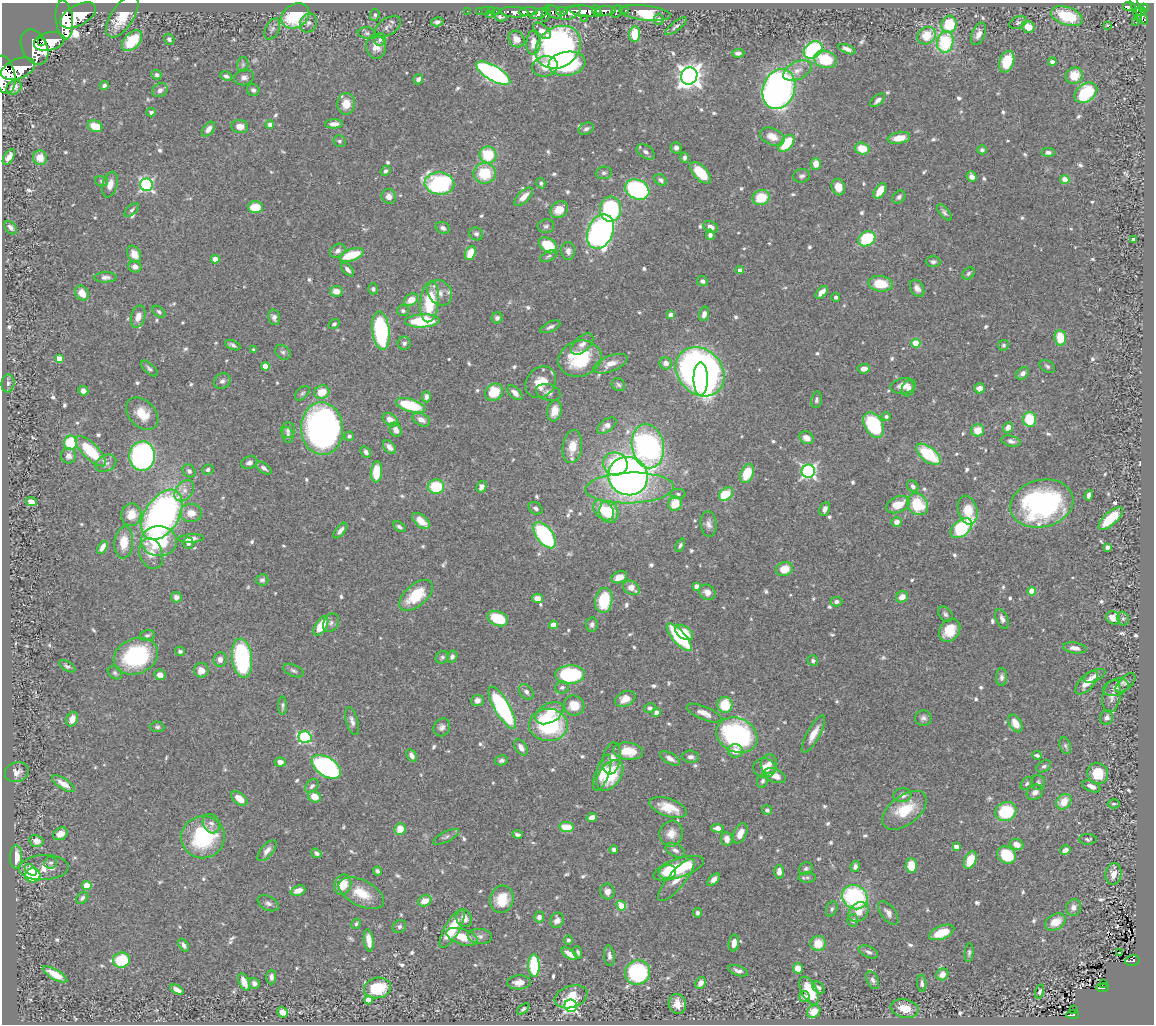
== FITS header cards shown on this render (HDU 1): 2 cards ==
NAXIS1  =                 1152
NAXIS2  =                 1022

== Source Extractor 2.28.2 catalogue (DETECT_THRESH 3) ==
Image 1152 x 1022 px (HDU 1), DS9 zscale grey, 1 PNG px = 1 image px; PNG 1156 x 1026 px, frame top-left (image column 1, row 1022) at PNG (2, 3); each listed source drawn as its Kron ellipse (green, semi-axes under 4 px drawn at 4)
Background 0.646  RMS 0.023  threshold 0.0693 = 3 sigma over >= 5 px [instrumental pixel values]
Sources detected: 750; of the 750, the 500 brightest by FLUX_AUTO listed and drawn (250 fainter detections omitted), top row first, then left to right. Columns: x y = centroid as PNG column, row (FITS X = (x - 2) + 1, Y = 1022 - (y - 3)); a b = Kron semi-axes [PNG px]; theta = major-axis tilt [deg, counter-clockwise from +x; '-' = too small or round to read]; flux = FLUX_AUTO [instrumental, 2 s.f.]
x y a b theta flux
1129 6 6 4 -8 110
1136 8 15 4 -72 180
1144 8 5 4 - 160
467 11 2 2 - 6.5
479 11 2 2 - 7.6
485 11 2 2 - 15
492 11 3 3 - 19
496 11 3 2 - 22
562 11 6 3 1 170
584 11 14 5 -8 2400
597 11 6 3 -65 500
605 11 10 4 4 980
616 11 6 5 - 250
625 11 3 3 - 170
1141 11 5 4 - 210
514 12 14 5 -3 1000
528 12 9 4 3 1100
553 12 9 5 -28 590
570 13 11 6 25 930
645 13 26 7 -7 190
539 14 9 4 22 480
546 14 8 3 76 240
78 15 19 10 28 4100
375 15 6 4 85 4.4
489 15 4 3 - 74
295 16 15 11 33 120
1067 16 16 9 -19 66
1142 16 9 4 -61 290
122 17 24 11 57 40
500 17 6 4 -9 4.2
584 18 3 2 - 5
659 19 5 5 - 4.7
64 20 19 8 -84 3900
437 22 6 4 15 4.9
1136 22 3 2 - 15
308 23 10 8 60 7.3
1018 23 9 6 21 4.2
949 24 9 7 72 58
1108 25 3 3 - 46
676 26 13 4 38 4.9
387 27 15 8 34 8.8
1028 27 6 6 - 24
272 29 11 6 63 6
542 31 10 6 -39 13
367 33 9 6 -7 4.1
635 34 8 5 87 45
979 34 12 6 67 11
927 36 9 8 - 38
169 39 6 5 - 4
380 39 6 5 - 4.3
516 39 9 7 -52 14
49 41 15 9 13 2500
132 41 12 7 47 59
41 42 3 3 - 640
945 42 11 8 79 100
533 43 12 7 87 20
34 47 18 12 -64 3000
376 47 12 10 -83 14
558 47 24 20 36 570
847 49 9 4 -22 8
813 50 10 7 38 160
738 53 6 4 5 5.6
825 59 11 8 -15 60
1007 62 11 7 70 55
1052 62 4 4 - 5.2
243 64 7 5 90 3.7
567 64 18 12 8 180
545 66 13 10 15 22
18 69 18 10 21 2600
797 71 15 8 27 14
493 73 19 7 -30 410
5 75 19 10 -79 3200
157 75 5 4 - 4.5
226 76 6 4 -27 4.6
689 76 9 8 - 1500
1074 76 9 8 - 29
244 77 10 7 15 7.9
418 79 5 4 - 5.8
104 85 5 3 - 4.3
14 87 8 6 36 9.9
779 89 20 16 70 660
160 90 8 6 37 7
253 90 6 6 - 5.1
1086 93 12 8 37 94
878 100 9 5 41 6.2
346 104 11 9 86 21
151 112 4 4 - 4.1
334 124 9 4 2 8.5
270 125 4 4 - 11
95 126 7 5 -22 34
240 127 8 6 -6 13
208 129 8 5 53 9.7
586 129 8 5 24 5.5
772 137 13 8 -24 19
899 138 11 5 9 23
339 141 6 6 - 3.3
786 143 10 6 49 65
676 148 6 5 - 6
862 149 7 6 - 33
982 150 5 4 - 4.4
646 152 10 6 -35 6
1048 152 6 4 0 5.3
488 155 8 8 - 62
9 157 9 5 57 11
40 158 7 7 - 22
685 158 5 4 - 6
816 164 6 5 - 18
385 171 5 4 - 3.8
485 173 11 10 - 62
604 173 8 6 6 4.3
701 173 13 7 -47 46
802 176 8 6 12 4.7
972 177 5 4 - 8.3
661 180 7 5 -43 5
1065 180 4 4 - 34
101 181 6 5 - 3.4
439 183 15 11 -5 240
541 183 5 4 - 3.6
110 185 13 7 74 14
146 185 6 6 - 330
838 187 8 6 -77 19
637 189 13 9 -24 180
880 191 8 5 57 24
389 196 7 7 - 10
524 197 12 5 44 15
899 197 7 5 43 5
761 198 9 7 19 45
255 207 7 6 - 37
610 209 12 10 87 170
132 210 9 4 43 3.6
559 210 9 7 34 20
944 213 10 4 -49 4.5
546 226 8 7 - 4.5
711 227 7 5 -33 10
11 228 8 5 -49 5.6
443 228 7 5 -27 5.9
600 232 18 12 65 540
476 234 7 6 - 4.4
710 235 5 4 - 7
867 239 9 7 30 91
1133 239 4 3 - 3.4
548 245 10 6 -34 57
338 251 8 6 35 7.2
568 251 9 7 -85 8.1
470 253 7 5 68 31
134 254 9 6 -61 18
351 255 13 5 18 59
549 256 9 4 26 4.3
215 259 4 4 - 23
933 262 7 5 -1 4.8
135 267 6 5 - 9.1
347 270 8 4 -46 6.1
740 270 4 4 - 7.2
968 273 7 5 46 3.4
105 277 11 5 2 6.5
702 281 5 5 - 5.1
880 284 12 8 -6 43
917 288 9 6 -58 9.3
373 289 5 5 - 3.4
336 291 6 5 - 14
822 292 7 4 47 14
82 293 8 6 -55 17
440 293 14 11 -50 17
836 297 4 4 - 3.9
411 300 7 5 32 18
430 302 20 9 84 80
403 311 6 5 - 3.7
159 312 7 4 -40 3.5
704 314 7 5 74 7.9
671 315 4 4 - 15
138 317 11 7 73 14
274 317 8 5 -76 5.8
497 318 5 5 - 5
422 321 17 6 3 96
334 324 6 5 - 3.6
550 327 11 5 25 5.2
381 331 19 8 -83 210
1060 338 8 6 -82 37
404 343 6 6 - 4.9
916 343 4 4 - 56
582 344 13 7 43 10
233 345 8 4 -25 4.7
1003 345 5 5 - 3.4
254 350 4 3 - 3.5
283 352 8 6 -43 4.4
59 359 4 4 - 20
580 359 22 17 16 110
666 363 6 6 - 9.7
611 364 18 7 21 16
265 366 4 4 - 33
1047 366 8 5 -33 3.6
149 368 10 5 -43 4.2
864 369 6 4 6 11
700 372 27 22 -46 850
1023 373 7 5 41 6.3
701 379 17 7 -90 280
222 381 8 7 - 5.7
541 382 17 14 49 28
8 383 9 6 84 5.5
618 385 7 6 - 3.7
903 386 13 7 8 15
908 388 8 6 72 8.7
979 388 5 5 - 12
83 391 5 4 - 8.8
322 392 8 6 22 26
494 392 9 8 - 47
548 392 12 8 -16 8.8
302 393 9 5 45 3.7
515 393 9 5 -44 11
426 397 6 4 -90 6.8
816 400 8 5 79 3.6
410 405 15 6 -17 80
554 411 11 7 80 19
142 414 19 13 -45 30
886 416 4 4 - 3.5
1030 419 7 6 - 53
390 420 8 6 -35 15
421 420 9 6 -28 12
874 425 14 9 -59 130
607 426 11 6 37 9.8
1008 428 5 4 - 13
322 429 26 21 -86 600
288 430 8 7 - 6.5
396 430 7 5 -63 9.1
978 430 6 6 - 26
288 435 8 5 -77 4.2
349 436 5 4 - 4.3
806 438 7 6 - 12
1011 441 9 5 -15 6.1
71 443 7 6 - 73
648 446 22 16 -80 430
389 447 8 5 -47 8
572 447 16 9 81 27
91 451 20 7 -45 83
366 452 6 4 -57 6
928 454 14 7 -38 91
68 456 8 7 - 8.6
142 456 14 13 - 390
106 463 11 8 27 7.4
249 463 8 6 22 6.6
615 464 12 11 - 56
264 468 9 5 -36 6
208 470 6 5 - 4.1
189 471 7 6 - 5
808 471 6 6 - 390
376 472 10 5 85 42
747 473 10 6 68 48
628 476 20 19 - 690
913 486 6 5 - 5.4
436 487 8 7 - 70
481 487 6 4 58 6.9
630 488 44 15 2 220
184 491 12 8 51 11
678 494 7 5 0 3.5
726 494 8 5 40 62
1089 495 5 4 - 5.9
31 502 5 4 - 9.4
1042 503 32 23 13 300
675 504 7 6 - 34
917 504 12 9 -51 69
898 505 12 8 23 32
536 508 8 5 -32 4.2
825 509 7 5 67 7.9
604 510 12 8 -47 31
968 510 14 9 -75 35
609 512 11 9 -73 57
191 513 11 9 -6 17
131 515 11 10 - 24
162 515 27 17 58 550
1111 518 15 6 42 54
421 521 10 5 -40 19
896 522 5 5 - 9.1
709 524 13 8 -84 9.1
399 527 7 4 -35 4
961 528 12 7 39 140
340 530 9 4 51 7
544 535 15 8 -54 180
191 538 12 4 3 9.2
159 541 18 15 -4 130
124 542 16 9 85 28
188 543 6 5 - 6.8
680 545 7 4 64 3.5
102 547 7 4 59 11
1107 547 4 4 - 9.9
151 554 16 11 -72 20
784 569 8 7 - 28
619 577 8 5 20 15
262 580 6 5 - 4.4
697 586 4 4 - 17
631 588 9 6 -32 15
1032 591 4 4 - 43
707 592 9 7 -32 12
416 595 20 11 41 61
176 597 5 5 - 7.5
902 597 6 5 - 14
537 598 5 5 - 12
604 600 13 8 80 63
836 602 6 5 - 4.5
945 614 8 6 -50 4.2
1113 618 7 6 - 15
498 619 11 7 -24 65
1002 619 10 6 -66 6.3
1123 619 7 5 -75 3.7
331 623 10 7 60 6.1
592 624 7 6 - 5.5
553 625 4 4 - 27
321 626 11 5 58 38
950 630 12 9 54 30
684 632 10 6 -36 29
147 635 7 5 16 4.1
679 637 17 6 -48 130
1075 648 12 5 -7 10
180 651 5 4 - 3.7
136 656 23 17 22 150
452 656 6 5 - 4.9
442 657 7 6 - 3.8
242 658 20 10 -83 180
220 659 7 6 - 8.9
813 661 5 5 - 4.3
67 666 9 5 -30 4.1
201 670 7 7 - 15
293 671 10 5 -24 4.6
115 673 8 6 -36 3.9
160 675 6 5 - 10
570 675 15 9 3 160
1095 676 11 5 25 7.1
1002 677 9 5 90 4.9
1087 683 14 7 47 21
1126 683 12 6 44 4.7
562 687 7 6 - 5.1
1116 687 13 8 17 7.5
526 692 9 6 -50 5.1
1112 696 16 9 79 11
625 699 11 7 24 19
477 700 6 5 - 8.8
574 705 10 10 - 30
725 705 8 7 - 55
283 706 9 4 89 3.4
502 708 24 7 -60 240
650 708 6 5 - 4.5
549 713 15 9 31 32
656 713 4 4 - 9.2
704 713 18 6 -22 14
1107 717 7 6 - 6.3
923 718 8 7 - 5.8
72 719 7 5 67 14
352 721 14 6 -75 7.6
1015 723 10 6 -60 23
548 725 19 16 -2 170
157 727 7 5 -4 3.5
442 727 9 8 - 7.1
813 734 21 6 61 19
737 735 21 17 -25 300
305 737 6 6 - 190
1065 746 9 5 -73 3.8
521 747 9 5 -57 10
628 751 15 8 -7 31
735 751 7 6 - 15
1037 755 5 3 - 3.7
412 756 7 4 -59 6.6
690 757 8 6 -6 6.7
612 758 16 9 79 15
670 758 11 5 -29 9.4
501 760 6 5 - 4.3
280 762 5 4 - 9
769 764 10 8 85 9.7
1044 766 8 5 30 3.9
326 767 16 9 -34 330
764 768 11 10 - 17
17 772 12 9 18 10
602 773 19 7 71 22
1098 773 11 10 - 46
610 776 17 11 54 83
775 776 11 7 -21 18
763 781 7 5 66 4.5
1038 782 7 6 - 4
63 784 13 5 -33 15
1027 784 7 5 50 3.5
312 786 8 5 47 4.9
1091 786 9 5 -22 9.4
1035 792 9 7 38 9.4
902 795 9 7 6 8.4
314 797 6 5 - 21
239 799 9 5 -38 19
1064 802 8 7 - 26
1114 804 6 4 -4 3.4
668 807 19 9 -18 38
767 810 5 5 - 4.2
905 810 26 14 38 57
1006 811 11 9 28 100
592 817 5 4 - 13
211 824 10 8 -62 8.2
567 827 7 5 -7 41
717 828 6 4 -7 11
400 829 6 5 - 27
740 833 11 6 64 15
60 834 8 6 30 16
517 834 5 3 - 4.3
671 834 13 11 70 18
203 837 22 21 - 150
446 837 14 5 26 4.7
727 839 7 5 -84 11
1088 839 9 5 -1 3.7
36 841 7 6 - 15
1017 844 7 5 -21 15
956 847 4 4 - 11
614 849 4 3 - 5.7
675 850 10 6 -28 7.1
1065 850 5 4 - 9.8
267 851 13 6 49 8.6
316 853 5 4 - 4.1
1006 855 10 8 -34 68
16 857 12 6 89 29
970 860 9 5 66 40
50 863 6 6 - 3.8
911 866 7 5 -88 33
855 867 5 4 - 5.9
44 868 24 12 2 23
679 868 26 9 19 110
806 869 7 6 - 3.9
31 870 7 4 -42 20
377 871 4 4 - 3.7
668 872 8 7 - 23
779 872 7 5 90 9.2
1113 874 11 8 82 15
33 875 7 7 - 90
807 877 8 5 1 4
676 880 26 8 50 20
714 880 7 4 44 8.4
87 885 5 4 - 35
343 885 10 8 69 29
298 891 8 5 19 17
607 891 8 7 - 9.8
361 893 24 13 -27 39
855 897 13 12 - 190
82 898 7 5 46 4.5
502 899 14 11 74 40
425 901 7 5 23 17
268 903 11 7 -26 6.3
621 906 5 4 - 45
1074 907 8 7 - 9.7
832 909 8 5 68 3.7
859 912 11 8 39 16
697 913 5 4 - 4.2
888 913 14 7 -53 8.5
539 917 5 5 - 6.9
464 918 9 7 -68 12
557 920 8 6 69 10
853 920 6 5 - 3.9
1055 922 11 8 29 23
356 924 5 4 - 3.3
399 926 7 6 - 4.2
452 929 22 7 61 53
942 932 13 6 21 34
480 936 12 7 -5 7.4
462 937 16 7 -18 31
369 940 11 5 -83 18
568 940 4 4 - 4.2
734 943 8 5 83 13
818 943 7 7 - 28
184 945 7 4 -57 6.1
578 952 6 4 -72 3.8
868 952 10 5 -24 5.5
969 953 9 4 83 3.5
1119 953 3 2 - 3.9
569 954 9 4 -34 14
609 956 10 5 -84 6.7
121 960 8 7 - 88
1132 960 7 5 10 60
534 965 11 5 -89 110
798 968 5 5 - 16
738 971 10 5 -19 6.3
637 973 13 12 - 190
55 974 14 5 -30 26
942 974 6 5 - 12
271 977 7 5 88 6.1
873 980 9 5 -66 5.3
244 982 9 5 -67 20
519 982 12 7 2 13
254 983 6 5 - 6.8
701 983 6 5 - 11
922 983 8 4 -86 4
1103 983 4 2 - 3.7
818 987 7 5 -40 3.6
378 988 13 10 12 56
1103 988 6 3 5 59
177 990 7 4 -27 11
809 991 15 7 -63 57
1040 991 7 4 74 4.1
804 996 5 5 - 6.6
571 997 17 10 19 33
368 1000 4 4 - 32
677 1004 10 8 -77 17
571 1006 6 6 - 350
905 1008 14 9 -11 23
523 1009 7 4 42 3.7
1074 1010 3 2 - 5.5
814 1011 7 6 - 22
282 1012 5 5 - 12
1073 1015 6 3 1 56
At the frame edge (FLAGS 8, measured only in part): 1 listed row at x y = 5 75
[250 fainter detections neither listed nor drawn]